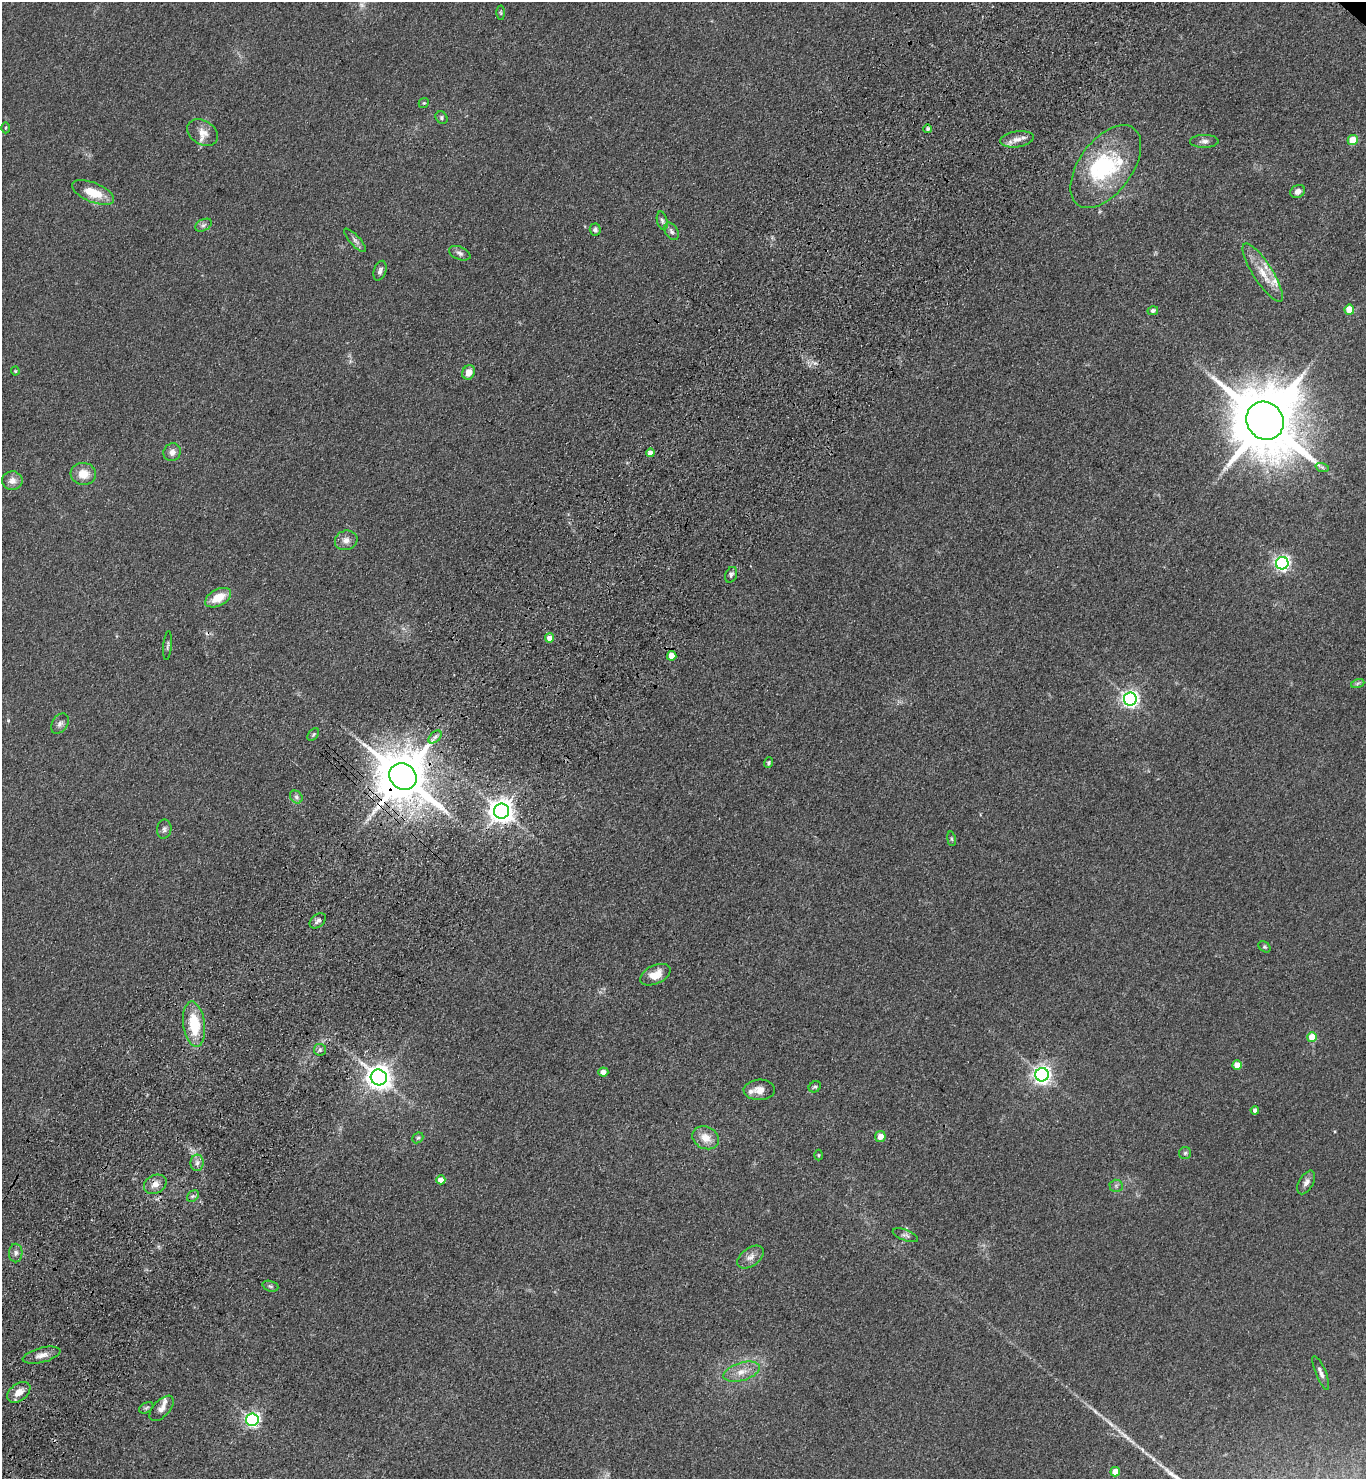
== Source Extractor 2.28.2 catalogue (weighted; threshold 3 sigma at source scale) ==
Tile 7 of 4 x 4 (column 3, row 2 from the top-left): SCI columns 3122-4485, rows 3040-4516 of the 6103 x 6077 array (HDU 1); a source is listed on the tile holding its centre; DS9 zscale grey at full resolution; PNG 1368 x 1481 px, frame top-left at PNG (2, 2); each listed source drawn as its Kron ellipse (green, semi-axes under 4 px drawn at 4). Shown black and unused: <1% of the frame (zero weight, under 3 of 4 exposures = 6% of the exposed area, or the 3 px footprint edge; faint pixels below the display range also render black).
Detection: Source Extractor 2.28.2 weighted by HDU 2 'WHT'; one run over the whole footprint, this tile lists its part. Background 0.0907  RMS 0.0088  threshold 0.0396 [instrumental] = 3 sigma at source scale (4.5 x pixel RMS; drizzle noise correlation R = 1.50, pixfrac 1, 0.05/0.05 arcsec/px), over >= 5 px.
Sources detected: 92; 1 too faint to see at this stretch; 1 inside a brighter object's white glare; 1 cosmic-ray / hot-pixel residue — neither listed nor drawn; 5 inside a brighter listed object's ellipse — not listed separately; the other 84 listed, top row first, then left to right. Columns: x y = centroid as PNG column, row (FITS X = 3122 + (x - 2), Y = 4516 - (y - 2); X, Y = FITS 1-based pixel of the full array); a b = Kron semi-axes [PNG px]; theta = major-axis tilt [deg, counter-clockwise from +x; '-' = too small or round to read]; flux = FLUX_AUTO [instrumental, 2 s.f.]
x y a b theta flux
501 13 7 4 -89 1.1
424 103 5 4 - 1.1
441 118 7 5 -51 1.8
5 128 5 3 - 0.97
928 129 4 4 - 2
202 132 16 12 -31 8.7
1017 139 17 8 8 7.6
1353 140 5 5 - 25
1204 141 14 6 1 4
1106 167 47 26 54 74
1298 191 8 6 28 4.4
93 192 22 9 -22 21
662 221 9 5 -77 2.1
203 225 9 5 27 2.7
595 229 6 5 - 2.2
671 231 9 6 -57 2.8
355 240 15 5 -47 3.4
460 253 11 6 -22 3.3
380 271 10 6 70 2.9
1263 273 34 9 -57 18
1349 310 5 5 - 18
1153 311 5 4 - 2.2
15 371 4 4 - 0.86
469 372 7 6 - 7.3
1265 421 20 18 -51 8800
172 452 9 8 - 5.2
650 453 4 4 - 5.7
1322 467 7 4 -19 1.6
83 474 13 11 -5 12
12 481 10 9 - 6.2
346 540 11 9 18 5.4
1282 563 6 6 - 250
731 575 8 5 66 2.3
218 598 14 8 28 16
549 638 5 4 - 8
168 646 14 3 85 1.8
672 656 5 4 - 12
1358 683 7 4 19 1.5
1130 699 6 6 - 330
60 724 11 7 57 3.6
313 734 7 5 50 1.5
435 737 8 4 45 2.5
768 763 5 4 - 1.4
403 777 14 12 -39 5300
296 797 7 5 -47 2.5
502 811 7 7 - 890
164 829 9 7 81 2.9
951 839 7 4 -81 1.4
318 921 9 6 40 2.7
1264 947 7 5 -39 1.4
655 975 16 9 25 12
194 1024 23 11 -83 34
1312 1037 5 5 - 22
320 1050 6 6 - 2.1
1237 1065 4 4 - 13
603 1072 5 4 - 5
1042 1075 6 6 - 420
379 1077 8 7 - 840
815 1087 6 5 - 1.7
759 1090 15 10 2 7.9
1255 1110 4 4 - 2.5
880 1137 5 5 - 6.9
418 1138 6 5 - 1.4
706 1138 14 11 -27 11
1185 1153 6 6 - 1.6
818 1155 5 3 - 0.93
197 1163 8 6 86 3.3
441 1180 4 4 - 8.3
1306 1182 13 7 59 4.6
155 1184 12 9 28 6.9
1116 1186 6 6 - 1.9
193 1196 6 5 - 1.9
905 1235 13 5 -21 2.9
16 1253 9 6 89 3.3
750 1257 15 9 35 6
270 1286 8 5 -18 1.7
42 1355 19 7 14 6.7
742 1372 19 9 16 9.9
1321 1373 18 5 -68 4.2
19 1392 13 8 37 9.2
146 1408 8 5 30 1.6
162 1408 15 8 47 5.4
252 1420 6 6 - 220
1115 1472 5 4 - 15
Overlapping masked pixels (flux is a lower limit): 3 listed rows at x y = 672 656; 403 777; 502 811